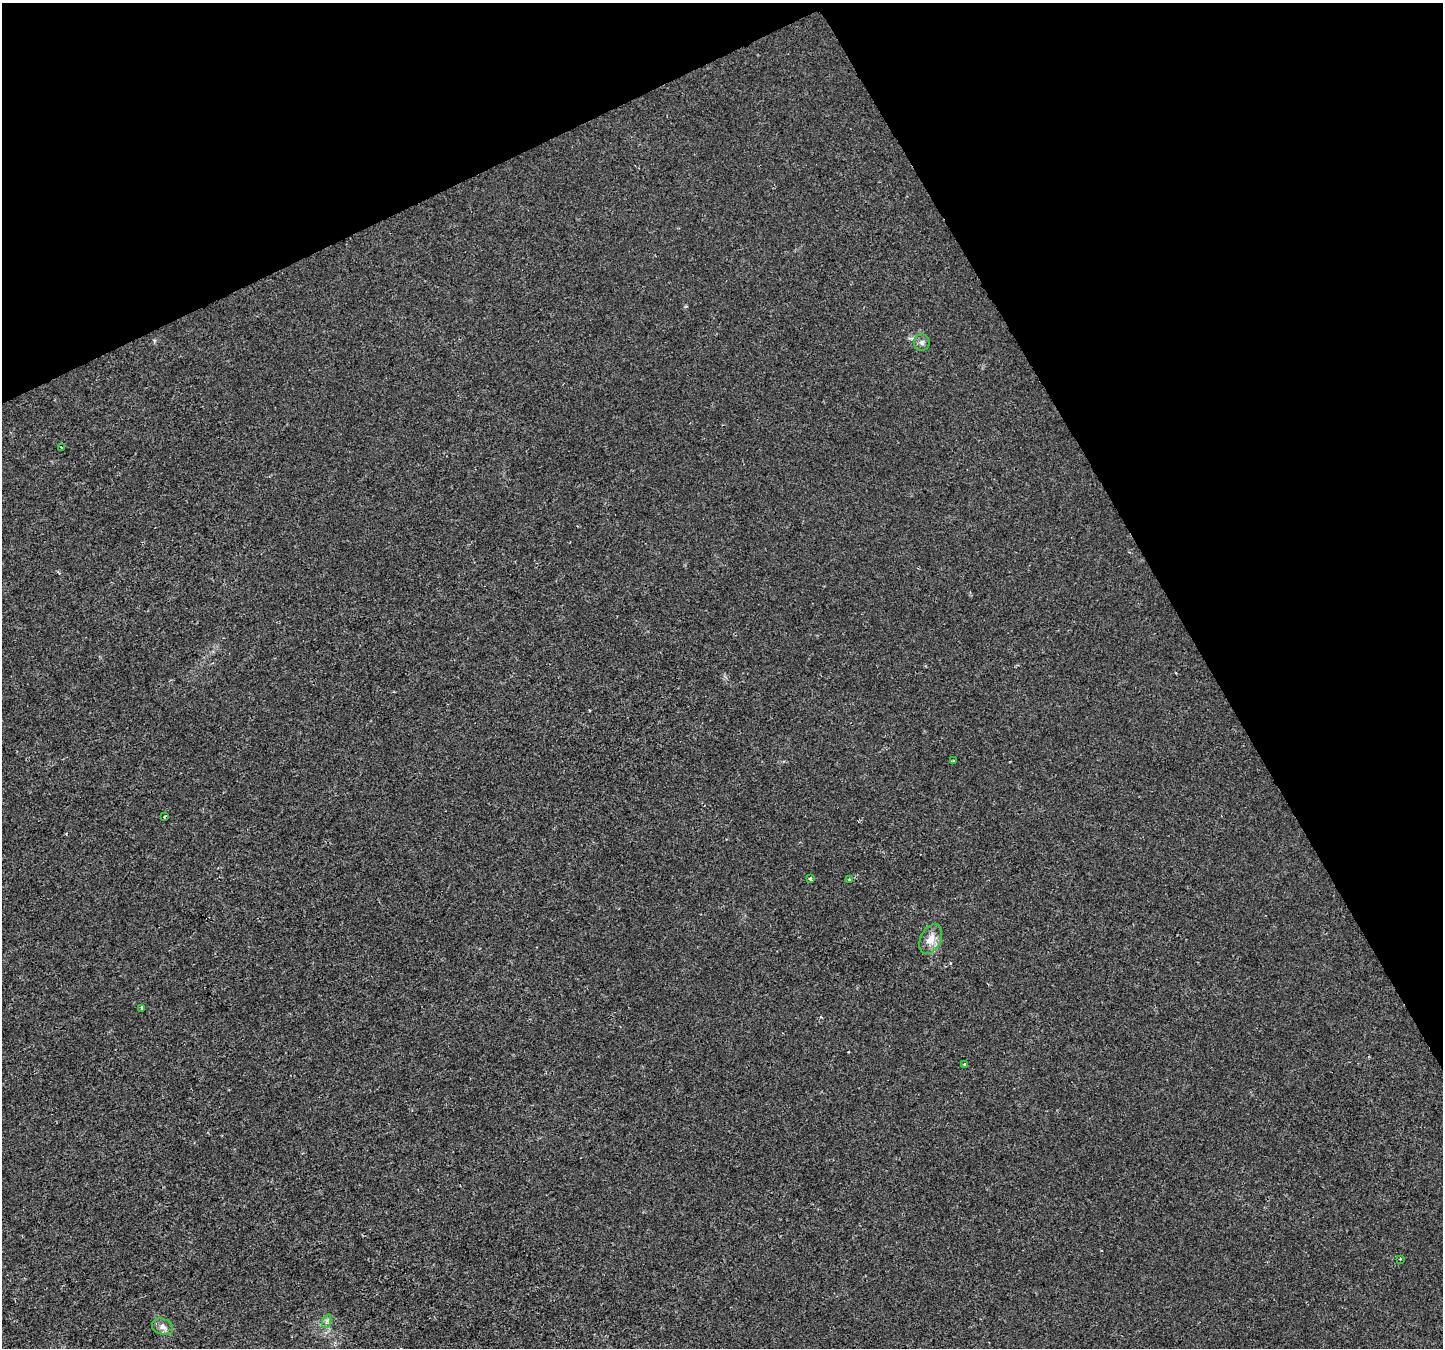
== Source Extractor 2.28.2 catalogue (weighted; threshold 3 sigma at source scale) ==
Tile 3 of 4 x 4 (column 3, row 1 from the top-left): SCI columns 2882-4322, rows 4142-5487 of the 5769 x 5649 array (HDU 1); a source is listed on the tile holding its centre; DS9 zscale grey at full resolution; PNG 1445 x 1350 px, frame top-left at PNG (2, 3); each listed source drawn as its Kron ellipse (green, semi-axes under 4 px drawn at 4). Shown black and unused: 26% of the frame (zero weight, under 2 of 3 exposures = <1% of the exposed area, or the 3 px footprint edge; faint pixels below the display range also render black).
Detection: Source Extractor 2.28.2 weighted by HDU 2 'WHT'; one run over the whole footprint, this tile lists its part. Background 0.00101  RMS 0.0023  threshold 0.0102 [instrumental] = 3 sigma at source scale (4.5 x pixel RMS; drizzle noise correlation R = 1.50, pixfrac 1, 0.0396/0.0396 arcsec/px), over >= 5 px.
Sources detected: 12; all 12 listed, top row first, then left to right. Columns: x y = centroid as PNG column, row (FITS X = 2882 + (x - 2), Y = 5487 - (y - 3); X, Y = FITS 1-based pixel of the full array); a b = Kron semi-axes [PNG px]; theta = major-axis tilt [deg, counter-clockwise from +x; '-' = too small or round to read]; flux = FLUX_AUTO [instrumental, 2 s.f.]
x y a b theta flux
922 343 8 8 - 0.76
61 448 3 2 - 0.39
953 761 4 3 - 0.3
164 816 4 3 - 0.24
810 879 3 3 - 0.6
849 880 3 3 - 0.68
931 939 16 10 64 2.6
142 1008 3 3 - 0.8
965 1064 3 3 - 0.61
1400 1259 3 3 - 0.16
327 1321 7 4 71 0.51
163 1327 11 8 -18 1.2